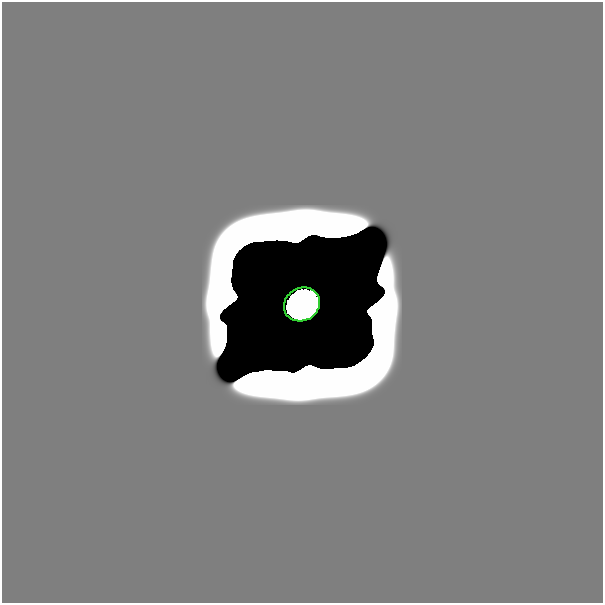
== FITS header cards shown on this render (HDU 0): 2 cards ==
NAXIS1  =                  601
NAXIS2  =                  601

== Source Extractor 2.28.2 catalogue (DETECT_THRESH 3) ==
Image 601 x 601 px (HDU 0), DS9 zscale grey, 1 PNG px = 1 image px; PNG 605 x 605 px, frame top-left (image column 1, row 601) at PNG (2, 2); each listed source drawn as its Kron ellipse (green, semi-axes under 4 px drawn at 4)
Background 0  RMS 2.6e-36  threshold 7.65e-36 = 3 sigma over >= 5 px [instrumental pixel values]
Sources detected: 6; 5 with non-positive FLUX_AUTO (blend fragments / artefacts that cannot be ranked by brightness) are neither listed nor drawn; the other 1 listed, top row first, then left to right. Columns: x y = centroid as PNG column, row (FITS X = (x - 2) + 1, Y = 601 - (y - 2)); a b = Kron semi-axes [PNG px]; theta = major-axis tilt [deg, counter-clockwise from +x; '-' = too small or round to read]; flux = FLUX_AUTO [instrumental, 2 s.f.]
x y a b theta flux
302 304 19 16 31 120
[5 non-positive-flux detections neither listed nor drawn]